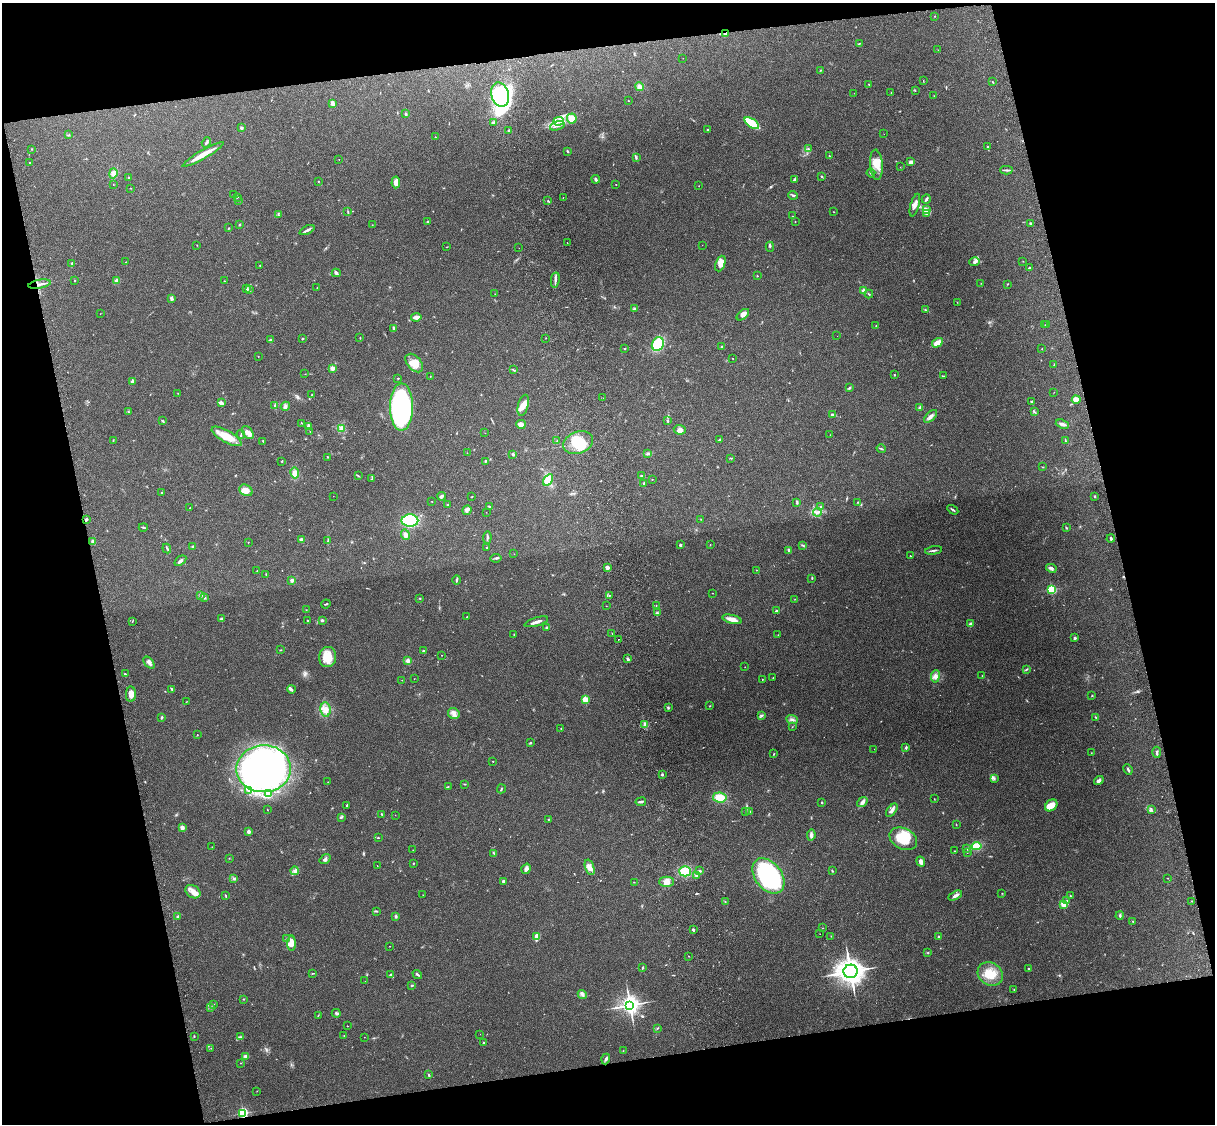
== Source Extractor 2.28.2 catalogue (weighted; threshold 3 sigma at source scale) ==
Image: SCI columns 120-4969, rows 164-4651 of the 5090 x 4928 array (HDU 1 of 3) = the unmasked area's bounding box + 8 px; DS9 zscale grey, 4 x 4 block average (1 PNG px = mean of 4 x 4 image px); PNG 1217 x 1126 px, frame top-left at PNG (2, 3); each listed source drawn as its Kron ellipse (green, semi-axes under 4 px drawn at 4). Shown black and unused: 25% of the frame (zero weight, under 3 of 4 exposures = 6% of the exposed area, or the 3 px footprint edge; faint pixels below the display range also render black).
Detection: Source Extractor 2.28.2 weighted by HDU 2 'WHT'. Background 0.273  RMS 0.0091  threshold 0.0412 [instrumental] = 3 sigma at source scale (4.5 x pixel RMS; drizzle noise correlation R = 1.50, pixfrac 1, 0.05/0.05 arcsec/px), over >= 5 px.
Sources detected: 463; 4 too faint to see at this stretch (4 x 4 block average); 4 inside a brighter object's white glare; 3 cosmic-ray / hot-pixel residue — neither listed nor drawn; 7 coinciding with a brighter row at this scale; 21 inside a brighter listed object's ellipse — not listed separately; the other 424 listed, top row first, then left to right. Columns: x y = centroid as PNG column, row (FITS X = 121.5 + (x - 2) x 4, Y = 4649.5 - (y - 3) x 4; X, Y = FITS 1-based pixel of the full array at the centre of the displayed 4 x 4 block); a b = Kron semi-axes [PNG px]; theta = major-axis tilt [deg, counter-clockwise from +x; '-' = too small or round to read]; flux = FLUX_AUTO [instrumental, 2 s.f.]
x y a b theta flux
934 16 2 2 - 1.8
725 33 4 3 - 17
859 43 3 2 - 3.5
938 50 2 2 - 1.1
683 58 2 2 - 1
821 70 2 2 - 2.7
923 81 3 2 - 2
993 82 3 2 - 3.6
869 84 2 2 - 3.2
639 86 4 4 - 22
915 91 2 2 - 1.9
891 92 2 2 - 1.3
854 93 2 2 - 0.95
500 95 12 8 -73 460
934 96 2 2 - 1
628 101 2 2 - 2.5
333 104 4 2 - 26
406 114 3 3 - 7
572 118 5 5 - 59
559 121 5 4 - 26
493 122 3 3 - 8.3
752 123 8 3 -36 230
557 126 7 2 16 15
241 128 3 3 - 7.4
708 129 3 2 - 3.4
509 131 2 2 - 14
884 134 2 2 - 0.8
69 135 2 2 - 2.8
435 137 2 2 - 1.7
206 142 5 2 - 8.5
987 147 2 2 - 13
31 149 2 2 - 1.9
809 149 3 2 - 4.2
567 151 3 2 - 8.6
203 154 23 3 30 75
829 156 2 2 - 3
636 157 3 2 - 4.8
339 159 2 2 - 1.3
29 162 2 2 - 3.4
911 162 4 3 - 18
876 165 15 6 -85 61
900 167 2 2 - 1
1006 170 6 2 -2 9.5
113 173 5 4 - 25
871 173 4 3 - 8.7
821 176 2 2 - 4.6
129 177 2 2 - 3.3
596 179 4 2 - 10
795 180 4 3 - 9
318 181 2 2 - 5.6
396 182 6 3 85 33
616 184 2 2 - 3.5
113 185 2 2 - 1.3
699 186 2 2 - 1.8
131 188 2 2 - 1.2
234 194 2 2 - 2.7
793 195 4 2 - 8.1
237 197 2 2 - 2.5
563 197 2 2 - 1.5
926 199 5 2 - 11
239 201 3 2 - 2.4
548 201 2 2 - 4.7
915 205 11 3 74 22
926 210 3 2 - 9.5
348 212 3 2 - 4.8
834 212 2 2 - 1.6
927 213 2 2 - 6.3
278 215 2 2 - 3.8
792 216 2 2 - 2.1
428 221 3 2 - 4.7
795 221 2 2 - 3.5
1030 224 2 2 - 5.6
240 225 2 2 - 3.5
372 225 2 2 - 1.3
229 228 3 2 - 3.3
307 230 8 2 25 13
567 242 2 2 - 1
197 245 2 2 - 1.5
702 245 2 2 - 1.2
447 247 3 2 - 2
770 247 5 2 - 6.8
519 248 2 2 - 1
1023 261 2 2 - 1.7
126 262 2 2 - 2.5
974 262 5 4 - 14
72 263 3 2 - 3.5
720 263 8 4 68 43
260 266 2 2 - 2
1029 268 3 2 - 4.4
336 273 4 3 - 9.3
757 276 2 2 - 6.6
555 280 7 2 81 15
75 281 2 2 - 8
117 281 2 2 - 120
224 281 2 2 - 2.5
981 283 2 2 - 1.5
40 284 11 2 10 24
1007 284 2 2 - 2.9
317 287 2 2 - 1.2
247 289 4 2 - 5.6
249 290 2 2 - 3.1
864 291 2 2 - 130
495 294 2 2 - 1.4
869 294 4 2 - 4.8
171 298 4 3 - 12
957 302 2 2 - 1.4
634 309 2 2 - 3.5
925 310 3 2 - 3.5
100 314 2 2 - 1.2
743 315 7 4 42 20
416 317 5 3 - 22
1047 324 2 2 - 2.4
1045 325 2 2 - 1.1
876 326 2 2 - 2.4
394 328 4 2 - 7.6
837 336 2 2 - 1
360 338 2 2 - 2.4
546 338 2 2 - 1.8
271 339 4 2 - 4.8
303 339 2 2 - 3.2
937 343 6 3 32 51
658 344 7 6 - 240
722 347 2 2 - 16
625 348 2 2 - 2.8
1042 349 2 2 - 1.3
258 356 2 2 - 2.7
733 358 2 2 - 1.7
414 363 11 7 -49 71
1054 365 2 2 - 2.4
332 368 2 2 - 120
513 370 3 2 - 2.8
305 374 2 2 - 1.5
894 375 2 2 - 9.1
430 376 2 2 - 1.6
944 376 3 2 - 3.6
398 378 2 2 - 2.7
132 381 3 2 - 17
849 388 3 2 - 6.8
1054 392 2 2 - 1.2
178 393 2 2 - 1.5
312 395 2 2 - 2.5
603 398 2 2 - 1.8
1076 400 4 4 - 34
1032 401 3 2 - 5.2
221 403 3 3 - 25
523 405 11 5 76 39
275 406 4 2 - 6
285 406 5 3 - 12
401 407 23 11 90 1100
920 408 2 2 - 66
129 412 2 2 - 1.5
1034 412 3 2 - 4.1
832 414 3 2 - 6.1
931 416 8 3 43 22
668 420 2 2 - 2
162 421 3 2 - 4.8
302 423 2 2 - 2
521 424 5 4 - 35
1062 424 7 3 -20 19
308 427 4 2 - 21
341 428 3 3 - 11
680 430 6 5 - 24
310 431 2 2 - 1.7
248 432 7 5 -48 28
485 433 2 2 - 0.92
241 434 4 2 - 4.6
830 435 2 2 - 0.88
227 436 17 6 -29 95
113 440 2 2 - 2.1
720 440 2 2 - 13
1065 440 3 2 - 3.7
263 441 4 2 - 3.6
557 441 2 2 - 2
578 443 15 11 19 150
881 449 5 2 - 5.1
467 453 2 2 - 1.3
513 454 3 3 - 7.6
648 454 3 2 - 4.2
328 457 2 2 - 2.8
731 458 2 2 - 2.8
282 461 2 2 - 9
485 461 2 2 - 5.5
1042 467 2 2 - 1.8
295 473 5 4 - 35
358 476 3 2 - 3.8
642 476 3 3 - 8.7
371 479 2 2 - 2.4
652 479 2 2 - 1.5
548 480 6 4 58 89
643 483 4 2 - 5.6
246 490 7 5 -31 42
162 493 2 2 - 4.9
333 496 2 2 - 0.85
441 496 4 2 - 15
1095 496 2 2 - 5.6
472 497 2 2 - 1.6
432 501 2 2 - 1.6
858 502 2 2 - 2.9
797 503 3 2 - 6
448 505 3 2 - 3.7
489 506 3 2 - 5.3
821 506 2 2 - 3.3
190 508 2 2 - 2.2
467 510 5 3 - 14
953 510 6 2 -32 7.9
486 512 2 2 - 0.95
817 512 4 2 - 11
701 519 2 2 - 1.2
86 520 3 2 - 9.3
410 521 8 6 0 330
143 527 4 2 - 5.7
1066 528 3 2 - 3.6
405 535 5 3 - 29
487 537 6 2 86 9.6
1111 538 4 2 - 11
301 540 3 2 - 16
328 540 3 2 - 3.6
93 541 2 2 - 22
248 542 2 2 - 3.4
680 545 2 2 - 20
710 545 2 2 - 2
803 545 2 2 - 4.2
193 546 3 2 - 5
167 548 5 2 - 6.2
486 548 2 2 - 2.7
789 550 4 2 - 12
934 550 8 2 10 11
514 554 2 2 - 1
910 556 2 2 - 6.4
496 558 5 2 - 7.3
180 561 7 3 37 14
607 567 2 2 - 94
1051 568 5 3 - 13
756 570 2 2 - 4.5
257 571 2 2 - 4.2
266 574 2 2 - 4.1
812 578 2 2 - 2.5
292 580 2 2 - 54
457 580 5 2 - 7
1051 589 2 2 - 520
713 593 2 2 - 1.4
201 595 3 3 - 8.7
609 596 2 2 - 2.7
204 598 3 2 - 4.1
420 598 3 2 - 2.7
795 599 2 2 - 1.5
326 604 5 2 - 4.1
656 605 2 2 - 2.2
606 606 2 2 - 2.3
306 610 2 2 - 1.4
777 611 3 2 - 10
657 613 2 2 - 4.8
467 617 2 2 - 3.4
221 619 3 2 - 4.4
732 619 10 4 -14 37
307 620 2 2 - 3.9
322 620 3 2 - 7.6
132 622 2 2 - 1.3
536 622 12 2 17 25
970 624 2 2 - 13
547 628 3 3 - 8.7
612 633 2 2 - 1.5
514 634 3 2 - 3.1
778 635 2 2 - 2
1074 638 2 2 - 20
618 639 2 2 - 2.2
281 650 3 2 - 3.1
424 651 3 2 - 6.2
442 655 2 2 - 1.6
328 657 10 8 83 100
628 659 3 2 - 8.8
408 661 4 2 - 19
149 663 7 4 -48 16
745 667 2 2 - 1.5
1026 669 4 2 - 5.2
125 674 3 2 - 6.2
935 676 6 4 82 24
982 676 2 2 - 2.1
773 678 2 2 - 1.8
414 679 2 2 - 1.4
762 679 2 2 - 1.9
402 680 2 2 - 1.6
172 689 3 2 - 4.9
291 689 4 3 - 9.4
131 694 8 5 89 37
1092 695 2 2 - 1.8
585 700 2 2 - 240
186 702 2 2 - 1.6
710 706 2 2 - 2.2
668 708 3 2 - 5.4
326 710 7 5 -83 36
454 713 6 5 - 25
761 715 2 2 - 4.9
162 717 3 2 - 8.1
1095 717 3 2 - 4
792 719 5 3 - 15
645 724 3 2 - 5
792 727 2 2 - 1.4
561 728 2 2 - 3.8
197 735 2 2 - 2.4
530 743 2 2 - 6.3
906 747 3 2 - 6.3
874 749 2 2 - 0.99
1157 752 6 2 87 9.5
1091 753 2 2 - 1.3
774 754 2 2 - 3.1
493 761 2 2 - 2.4
264 769 27 23 3 2200
1128 769 5 2 - 8.1
662 775 2 2 - 17
994 778 2 2 - 2.5
1099 781 5 3 - 18
328 782 2 2 - 2
464 784 3 2 - 3.7
448 786 2 2 - 2.2
501 789 5 2 - 5
248 791 3 2 - 7.9
269 793 3 2 - 4.4
720 797 7 5 -8 75
934 799 2 2 - 2.4
641 802 5 2 - 12
821 802 2 2 - 4.8
862 802 6 4 38 16
347 805 2 2 - 8.4
1051 805 7 5 41 66
267 810 2 2 - 1.9
892 810 8 3 52 18
1151 810 3 3 - 7.4
749 811 4 2 - 7.8
745 812 2 2 - 2.2
382 814 3 2 - 5.1
395 815 2 2 - 1
341 817 2 2 - 2.8
548 819 2 2 - 2.4
956 824 2 2 - 2.4
182 828 3 3 - 23
249 832 2 2 - 54
811 835 5 3 - 14
378 838 2 2 - 4.6
903 839 14 10 -27 150
976 846 5 4 - 110
212 847 2 2 - 1.3
967 848 2 2 - 2.5
413 850 2 2 - 1.4
954 851 2 2 - 2.2
967 852 2 2 - 2.3
494 853 4 2 - 5.1
229 858 2 2 - 1.6
325 859 6 3 36 13
921 862 5 4 - 22
413 863 2 2 - 3.6
377 866 2 2 - 1.7
590 867 8 4 -71 32
526 869 5 3 - 20
295 871 4 2 - 11
685 871 6 5 - 110
700 871 3 2 - 5.4
832 871 3 2 - 4
696 876 3 3 - 7.4
768 876 20 13 -53 790
1168 878 2 2 - 1.9
233 879 3 2 - 3.8
503 881 3 3 - 9.8
634 882 2 2 - 1.9
667 882 7 5 -1 33
193 892 8 6 -33 35
1002 893 2 2 - 1.6
226 895 3 2 - 4.2
423 895 2 2 - 1.4
955 896 7 3 27 17
1070 896 2 2 - 2.4
1067 900 2 2 - 2.4
1192 901 2 2 - 2.8
725 902 2 2 - 1.8
1064 904 2 2 - 220
377 911 2 2 - 2.1
1120 915 4 2 - 8
396 916 4 2 - 6.7
178 917 2 2 - 44
1133 921 2 2 - 3.8
823 928 2 2 - 2
693 930 3 2 - 8.1
820 934 2 2 - 0.98
831 936 2 2 - 1.4
537 937 4 3 - 37
939 937 2 2 - 11
287 939 2 2 - 2.5
291 943 7 4 -89 33
389 946 2 2 - 1.7
928 953 2 2 - 2.9
688 956 2 2 - 1.5
643 967 3 2 - 4.5
1029 969 2 2 - 14
850 971 7 6 - 3900
313 973 3 2 - 3.4
417 974 5 2 - 7.6
990 974 13 11 -36 97
391 975 3 2 - 9.9
365 981 2 2 - 0.8
412 985 3 2 - 4.9
1014 989 2 2 - 2.4
582 994 5 2 - 12
243 999 2 2 - 1.7
214 1004 3 2 - 4.3
630 1005 4 4 - 2500
210 1007 3 2 - 7
336 1013 4 2 - 8.5
318 1016 2 2 - 2.4
347 1026 2 2 - 4
657 1028 3 2 - 4.1
480 1034 2 2 - 1.4
344 1035 2 2 - 1.5
194 1037 2 2 - 2.4
240 1037 3 2 - 5.2
364 1037 2 2 - 2
483 1042 2 2 - 15
211 1048 2 2 - 1.5
623 1051 2 2 - 1.5
246 1056 3 2 - 22
606 1059 5 2 - 11
240 1063 2 2 - 1.5
429 1075 3 2 - 5.6
257 1091 2 2 - 1.3
243 1113 2 2 - 590
Overlapping masked pixels (flux is a lower limit): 3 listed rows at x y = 725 33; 40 284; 243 1113
Diffuse or blended objects may show on this block-average render without a row.